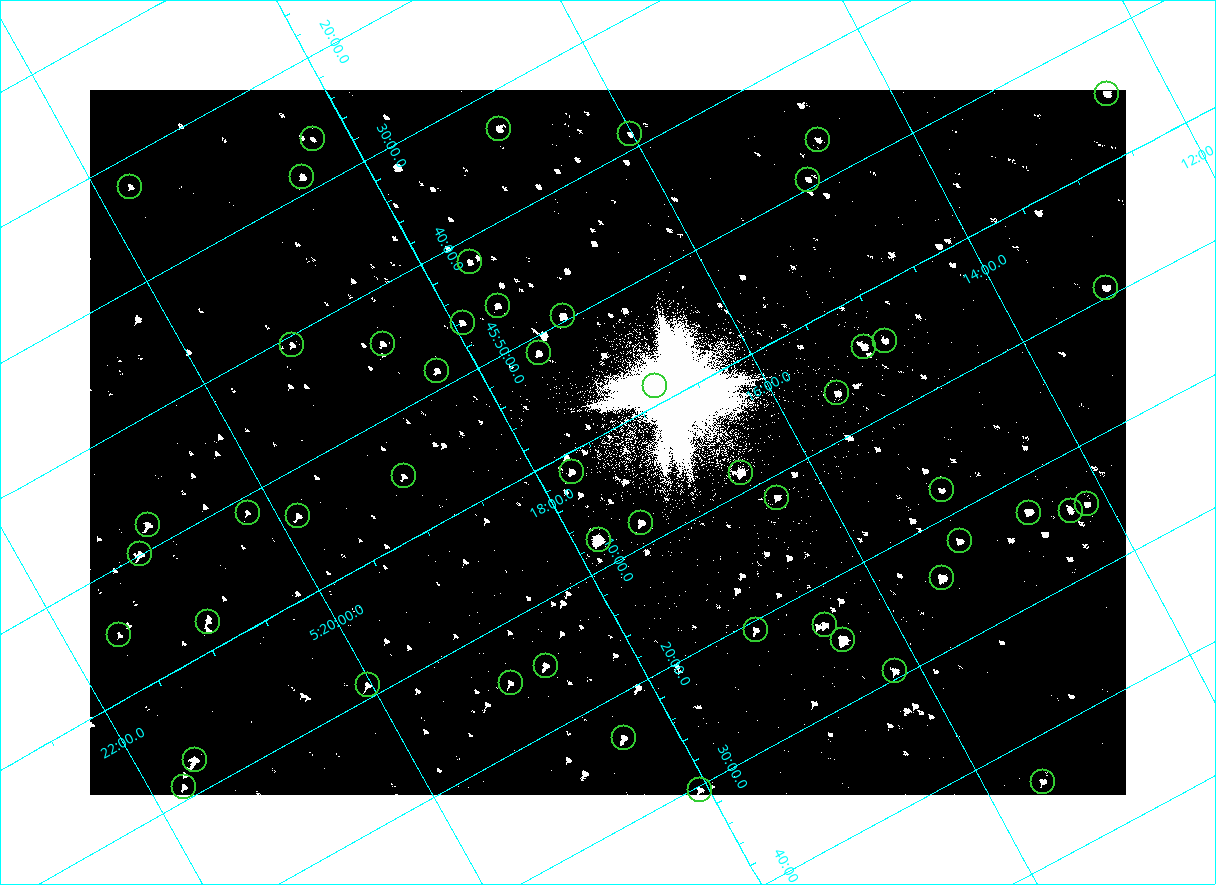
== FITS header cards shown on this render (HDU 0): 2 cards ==
NAXIS1  =                 2072
NAXIS2  =                 1410

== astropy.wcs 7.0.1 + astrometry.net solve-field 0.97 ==
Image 2072 x 1410 px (HDU 0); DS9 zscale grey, zoomed out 1/2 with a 90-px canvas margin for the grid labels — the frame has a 2x2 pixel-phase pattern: the four 2x2 pixel phases sit at different levels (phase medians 80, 80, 80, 144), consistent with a one-shot-colour (mosaic) sensor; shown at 1/2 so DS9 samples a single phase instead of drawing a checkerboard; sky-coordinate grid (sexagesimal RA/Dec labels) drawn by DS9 from the SOLVED WCS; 51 Tycho-2 reference stars matched to detected sources circled (green)
Header WCS: none
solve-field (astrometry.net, Tycho-2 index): SOLVED blind (the file carries no WCS)
Solved WCS: RA---TAN-SIP/DEC--TAN-SIP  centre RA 05:17:22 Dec +46:01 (79.34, +46.01 deg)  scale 2.54 arcsec/px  FOV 87.7' x 59.7'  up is -151 deg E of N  parity flipped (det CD > 0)
(file carries no celestial WCS; the grid is the blind solution)
Tycho-2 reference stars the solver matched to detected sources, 51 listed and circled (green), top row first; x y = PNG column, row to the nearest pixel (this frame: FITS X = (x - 90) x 2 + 1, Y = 1410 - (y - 90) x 2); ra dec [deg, ICRS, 3 dp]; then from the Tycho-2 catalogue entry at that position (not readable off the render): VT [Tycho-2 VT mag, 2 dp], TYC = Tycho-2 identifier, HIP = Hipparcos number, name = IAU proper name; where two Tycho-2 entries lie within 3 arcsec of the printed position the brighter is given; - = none
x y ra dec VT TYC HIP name
1107 94 78.114 +45.913 9.89 3345-1356-1 - -
499 129 79.231 +45.552 9.98 3358-927-1 - -
630 134 79.004 +45.647 11.41 3358-2181-1 - -
312 139 79.570 +45.438 11.18 3358-2771-1 - -
818 140 78.675 +45.779 11.07 3345-1858-1 - -
302 177 79.625 +45.478 9.93 3358-231-1 - -
808 180 78.730 +45.821 11.17 3345-560-1 - -
130 186 79.937 +45.373 10.74 3358-949-1 - -
470 262 79.411 +45.697 10.62 3358-1083-1 - -
1106 288 78.300 +46.154 9.71 3345-874-1 - -
498 306 79.404 +45.771 10.28 3358-1309-1 - -
563 316 79.298 +45.827 8.77 3358-3023-1 - -
462 322 79.483 +45.767 10.14 3358-481-1 - -
885 341 78.747 +46.074 10.28 3345-730-1 - -
382 344 79.645 +45.739 10.39 3358-323-1 - -
292 345 79.806 +45.679 11.23 3358-1039-1 - -
864 347 78.791 +46.067 9.53 3358-1478-1 - -
538 353 79.377 +45.856 9.99 3358-2785-1 - -
437 370 79.575 +45.809 10.46 3358-3067-1 - -
654 386 79.203 +45.975 10.21 3358-3142-1 - -
837 393 78.883 +46.107 10.16 3358-1042-1 - -
572 472 79.434 +46.025 9.87 3358-2812-1 - -
741 472 79.133 +46.141 8.10 3358-3148-1 - -
404 476 79.737 +45.917 10.42 3358-2222-1 - -
942 490 78.790 +46.297 10.91 3358-2798-1 - -
777 498 79.092 +46.196 10.35 3358-1074-1 - -
1087 504 78.541 +46.411 10.86 3345-1321-1 - -
1070 511 78.578 +46.409 10.96 3345-1097-1 - -
248 512 80.050 +45.855 11.27 3358-2824-1 - -
1028 512 78.654 +46.383 8.84 3345-1869-1 - -
298 516 79.963 +45.894 10.08 3358-2584-1 - -
641 522 79.360 +46.135 9.37 3358-2973-1 - -
148 525 80.238 +45.802 9.43 3358-655-1 - -
598 540 79.453 +46.128 7.41 3358-2414-1 - -
960 541 78.806 +46.372 10.28 3358-1208-1 - -
140 554 80.281 +45.832 9.52 3358-2963-1 - -
942 578 78.874 +46.406 8.07 3358-1254-1 - -
208 622 80.228 +45.962 10.38 3358-2502-1 - -
824 624 79.131 +46.386 9.87 3358-62-1 - -
756 630 79.260 +46.346 10.40 3358-902-1 - -
119 635 80.398 +45.917 10.91 3358-2348-1 - -
842 640 79.113 +46.416 6.95 3358-1284-1 - -
546 666 79.670 +46.248 10.61 3358-2504-1 - -
895 671 79.049 +46.490 10.10 3358-1590-1 - -
510 683 79.751 +46.245 10.97 3358-2202-1 - -
368 685 80.007 +46.150 10.36 3358-1438-1 - -
624 738 79.602 +46.390 9.90 3358-202-1 - -
195 760 80.388 +46.123 8.89 3358-1920-1 - -
1042 782 78.889 +46.726 10.59 3358-58-1 - -
184 786 80.435 +46.149 10.14 3358-1944-1 - -
700 790 79.516 +46.506 10.34 3358-900-1 - -